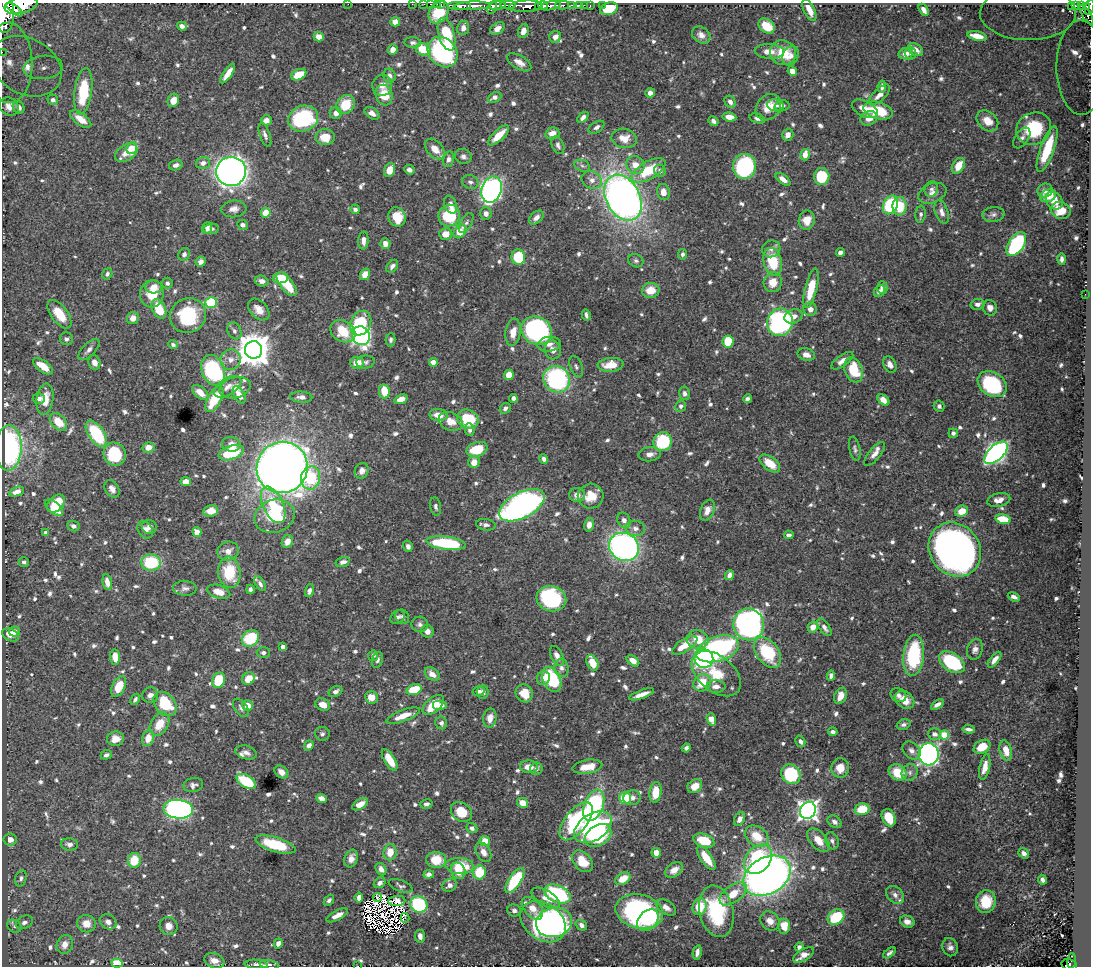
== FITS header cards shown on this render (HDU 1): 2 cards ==
NAXIS1  =                 1089
NAXIS2  =                  964

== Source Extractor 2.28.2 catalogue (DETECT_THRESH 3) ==
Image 1089 x 964 px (HDU 1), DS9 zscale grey, 1 PNG px = 1 image px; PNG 1093 x 968 px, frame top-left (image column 1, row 964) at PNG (2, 3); each listed source drawn as its Kron ellipse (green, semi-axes under 4 px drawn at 4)
Background 0.696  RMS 0.011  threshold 0.0315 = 3 sigma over >= 5 px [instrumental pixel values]
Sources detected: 884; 10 with non-positive FLUX_AUTO (blend fragments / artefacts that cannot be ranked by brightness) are neither listed nor drawn; of the other 874, the 500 brightest by FLUX_AUTO listed and drawn (374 fainter detections omitted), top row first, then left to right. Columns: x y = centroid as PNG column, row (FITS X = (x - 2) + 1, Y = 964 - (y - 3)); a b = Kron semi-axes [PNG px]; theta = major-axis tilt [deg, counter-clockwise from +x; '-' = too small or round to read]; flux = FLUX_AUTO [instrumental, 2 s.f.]
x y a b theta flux
348 4 2 2 - 54
412 4 2 2 - 8.5
424 4 2 2 - 9.1
431 4 3 2 - 20
437 4 2 2 - 12
21 5 17 8 12 3000
441 5 3 2 - 23
498 5 8 3 9 480
508 5 8 3 0 210
543 5 5 3 - 330
562 5 7 3 -1 120
571 5 3 2 - 78
580 5 3 3 - 33
584 5 3 2 - 14
602 5 2 2 - 6.4
1076 5 3 3 - 74
460 6 12 4 0 850
472 6 17 4 3 1600
526 6 17 5 3 2600
538 6 3 3 - 160
551 6 10 3 12 1100
590 6 3 2 - 17
1081 6 4 3 - 77
492 7 7 3 69 520
1072 7 3 3 - 17
1086 7 4 3 - 95
1090 7 8 3 72 200
609 9 9 6 19 20
15 10 10 3 -35 890
809 10 12 5 -65 7.5
924 10 6 4 -57 4.3
439 12 12 9 55 23
4 13 20 10 -88 3900
1028 13 48 27 0 240
1086 15 11 2 -58 49
395 22 5 4 - 5.1
182 26 5 4 - 3
767 26 9 6 -38 16
463 28 7 6 - 3.8
497 28 8 5 34 5
523 31 7 5 73 4.6
447 34 17 8 -75 30
701 35 10 7 -36 4.3
977 36 10 4 -13 9.6
319 37 5 4 - 6.4
555 37 6 6 - 4
413 43 8 5 -5 2.2
393 49 5 5 - 4
423 49 8 6 -27 16
916 50 8 5 -33 6.6
769 51 14 7 -3 7.6
2 52 2 2 - 7.3
443 52 16 13 -47 94
783 53 13 12 - 18
905 54 7 5 11 5.9
911 54 6 5 - 2
790 56 10 8 62 4.5
519 62 13 6 -31 5.4
9 63 40 23 -88 32
26 66 37 28 -29 51
43 67 20 11 6 13
1081 68 47 24 -89 180
792 71 5 4 - 5.9
228 74 11 4 56 9.3
299 75 8 5 25 16
390 76 7 6 - 3
382 85 10 10 - 5.4
882 86 6 4 81 2.9
83 91 23 8 83 37
650 93 5 4 - 4.1
384 95 10 8 -71 16
879 95 13 6 44 5.2
494 97 7 5 25 2.9
53 100 5 5 - 2.9
173 100 7 5 69 7.9
730 102 7 5 -61 3.3
345 105 10 8 54 19
775 105 8 6 -14 2.5
9 106 10 8 -38 5.2
782 106 7 5 15 2.6
19 107 6 5 - 3.7
768 107 14 11 50 12
865 109 14 7 -27 9
878 110 15 8 -15 27
336 113 6 6 - 5
372 113 8 5 -34 4.1
583 117 7 4 45 3.3
729 117 7 4 -8 6.9
757 118 8 4 -15 2.3
869 118 8 7 - 6.3
81 119 12 6 -36 7.6
303 119 15 12 20 72
266 120 5 5 - 4.2
713 121 5 4 - 2.6
987 121 12 9 -42 11
596 127 9 5 33 2.8
1034 129 18 15 28 48
552 133 7 6 - 6.2
265 135 12 5 -71 2.8
499 135 13 5 43 14
788 135 6 5 - 4.8
325 137 9 8 - 13
624 138 13 9 -10 10
1022 138 12 6 55 3.4
558 145 9 6 -67 2.3
132 148 6 5 - 17
435 149 12 7 -48 8.9
1047 149 24 7 70 30
126 153 12 8 32 6.7
805 155 6 4 76 8.3
463 156 8 7 - 2.7
449 159 8 5 80 2.7
203 163 7 6 - 3.8
176 165 7 5 17 3.1
635 165 9 8 - 8.2
582 166 8 6 -21 2
958 166 8 5 60 11
744 167 12 11 - 80
390 170 7 5 69 11
409 170 5 4 - 2.8
649 170 19 9 30 27
231 171 15 14 - 440
660 171 6 5 - 2.1
822 176 8 7 - 30
783 179 8 4 -36 5.3
592 180 10 8 -27 4.9
470 182 8 6 -21 2.5
931 189 8 6 69 2.4
491 190 13 10 69 270
1045 191 8 7 - 3.8
663 192 8 6 -78 6.7
932 193 15 9 22 5.3
1048 196 8 6 19 11
623 198 24 17 -62 450
1054 201 10 7 -48 10
450 205 9 6 -68 4.5
890 205 10 7 64 53
900 206 9 7 88 20
234 209 12 8 6 4.6
355 209 5 4 - 2.8
1061 210 10 8 -18 15
942 212 12 6 -72 4
266 213 5 4 - 17
486 213 6 5 - 4.3
921 214 9 5 84 2.1
993 214 11 7 7 3.2
449 216 11 10 - 37
397 217 10 8 -71 16
536 218 8 5 43 3.7
807 220 9 8 - 9.2
466 223 11 5 59 2.2
243 225 6 5 - 2.5
207 228 6 5 - 2.4
211 229 8 5 8 2.2
460 231 7 5 54 15
446 234 6 6 - 9
363 240 9 5 87 4.5
385 244 5 5 - 5.4
1016 244 13 7 56 84
771 249 9 8 - 3.5
840 252 4 4 - 3.2
184 254 7 5 56 2.2
682 254 5 4 - 2.3
518 257 8 7 - 31
1062 259 5 4 - 2.4
636 261 8 6 -24 2
201 262 5 5 - 2.8
773 262 14 9 -76 26
392 266 7 5 51 2.4
107 274 6 4 57 2
365 274 6 4 57 8.2
280 278 7 5 7 17
262 281 7 5 -14 3.2
773 282 10 9 - 11
167 283 5 5 - 2.1
287 284 14 6 -52 23
154 287 8 6 -5 6.6
882 287 6 5 - 4.3
811 288 20 6 77 23
651 290 9 7 8 12
880 291 6 5 - 3.4
152 294 14 12 82 17
1085 294 2 2 - 9.8
211 303 6 5 - 41
978 304 7 5 13 3.2
990 308 8 7 - 4
159 309 10 6 -63 21
810 309 7 6 - 4.4
259 310 12 8 -46 7.1
59 314 16 8 -54 16
586 315 5 3 - 2.2
188 316 18 17 - 48
794 316 9 6 24 4.9
133 318 6 6 - 5.6
780 322 14 12 68 140
361 323 13 10 62 36
234 331 9 6 -61 2.8
343 331 13 10 -30 25
537 331 16 13 -28 170
513 332 13 7 81 8.3
361 336 9 8 - 230
66 339 6 6 - 2
391 340 7 5 88 2
728 341 6 5 - 23
549 344 12 7 6 4.8
173 345 5 4 - 2
89 350 14 6 45 3.5
254 350 9 8 - 1600
553 350 9 8 - 4.8
806 355 9 6 -15 5.1
231 360 10 10 - 6
842 361 13 5 35 5.4
94 362 7 6 - 5.1
365 362 9 6 5 2
433 362 4 4 - 9.3
357 363 7 6 - 10
611 365 13 7 5 13
890 365 8 6 -61 4.4
43 366 11 5 -36 13
576 367 11 6 -69 2.3
213 370 16 11 -68 96
854 370 13 9 -70 24
509 375 5 5 - 11
557 379 14 12 -45 110
992 384 15 11 -34 64
227 387 15 8 33 6.1
235 388 16 10 16 9.5
384 391 7 5 -82 18
200 393 10 5 -41 7.9
685 393 7 5 -78 2.1
239 395 9 5 -60 6.8
301 397 11 5 -3 3.2
513 398 4 4 - 3.2
39 399 6 5 - 2.4
45 399 16 8 81 11
214 399 14 6 61 30
401 399 7 4 19 7.5
747 399 4 4 - 2.5
883 400 7 4 -42 6.1
681 406 6 5 - 2.2
939 406 5 5 - 2
505 408 6 5 - 2.5
438 415 9 6 -5 8.8
468 419 11 9 -30 34
451 421 12 9 -22 8.5
58 422 10 7 -47 14
470 430 6 4 -84 2.8
953 433 4 4 - 2.5
96 434 15 7 -56 50
662 442 9 9 - 51
231 444 9 7 -10 5.4
148 447 6 5 - 6.9
8 448 22 13 88 120
477 449 11 7 17 21
855 449 12 5 -79 2.3
231 453 13 7 17 34
996 453 14 7 42 290
115 454 12 11 - 43
650 454 11 7 6 4.8
875 454 14 6 51 4.9
544 459 5 4 - 3
474 462 6 5 - 7.5
770 463 12 6 -38 14
282 467 26 25 - 960
362 471 8 7 - 4.3
311 478 11 9 81 32
186 481 5 4 - 5.7
112 489 9 6 -59 4.5
17 492 7 4 19 4.9
577 495 8 7 - 4.9
591 496 13 12 - 14
999 500 12 6 11 5.1
56 503 10 7 43 18
273 505 19 10 -65 25
522 505 25 12 28 280
436 506 9 5 -81 2.2
54 508 11 5 -40 14
707 510 11 6 68 6.1
211 511 7 6 - 8.9
962 511 6 5 - 11
275 516 20 16 18 39
1003 519 8 4 -12 17
624 520 8 6 -66 4.1
486 525 10 5 -9 2.4
589 525 7 5 78 4.6
73 526 6 5 - 2.9
149 527 7 7 - 3.8
635 528 10 7 -12 4.1
145 530 9 7 -60 3.6
46 532 4 4 - 3.5
197 532 5 4 - 8.3
789 535 5 3 - 2.2
287 542 7 5 66 5.9
446 543 20 6 -6 56
408 546 6 5 - 2.5
624 547 15 13 -28 240
955 550 28 25 -51 510
228 551 11 9 14 5.6
24 562 5 5 - 2.1
151 562 10 8 -4 40
343 562 7 5 17 3.1
229 572 15 11 -83 28
730 575 5 4 - 4
107 582 8 4 -80 5.2
260 584 8 4 -59 2.2
185 588 12 7 -1 3.1
250 589 4 4 - 2
309 591 7 4 75 2.6
219 592 12 6 -17 8.4
1014 597 6 4 -24 2.9
551 599 15 12 -15 73
398 617 8 6 41 2.3
402 617 8 6 -51 2.2
420 624 8 7 - 2.6
749 624 16 15 - 280
813 627 5 5 - 6.3
824 627 10 5 -56 3.5
14 631 6 5 - 5.5
427 631 6 6 - 3.7
10 635 9 6 -26 5.9
251 638 9 7 41 35
698 640 11 9 -15 15
685 645 14 6 33 14
283 647 4 4 - 4.9
717 649 22 12 17 160
975 649 10 7 70 3.8
767 652 17 11 -54 41
263 653 6 5 - 2.1
914 655 21 10 84 53
373 656 5 5 - 2.2
557 656 10 6 -65 4.5
115 657 7 5 -85 8.8
704 659 9 9 - 150
377 660 8 5 71 2.3
995 660 9 4 52 4.6
633 661 7 4 -39 6.8
952 662 14 9 -34 59
592 663 8 5 -65 11
561 668 9 7 -83 3.3
432 674 8 5 -39 6.2
716 674 28 17 -39 24
831 676 5 4 - 2.6
543 678 7 6 - 4.3
248 679 7 5 39 11
552 679 13 8 -64 50
219 680 8 6 68 25
702 683 9 8 - 18
119 686 11 6 64 15
716 686 9 6 0 4.9
414 690 8 5 20 20
478 691 6 5 - 2.8
336 692 7 5 28 3.2
483 692 7 5 -90 2.6
524 693 9 8 - 12
642 694 13 4 20 6.4
150 695 8 8 - 4.3
898 695 8 7 - 2.8
841 696 8 6 66 7.5
371 697 6 6 - 7.7
135 699 6 4 60 1.9
905 700 10 8 -38 10
165 704 13 10 -49 33
323 704 8 6 -20 7
937 704 7 4 33 3
247 705 5 5 - 7.1
433 705 13 7 42 21
440 705 7 5 0 4.6
241 708 10 6 -53 2.4
403 716 18 5 21 11
490 718 9 6 79 6.6
711 719 6 4 -71 9.8
441 723 6 6 - 2.4
160 724 13 8 59 14
903 725 7 5 17 2.2
969 729 6 3 -8 2.7
833 732 4 4 - 2.1
322 734 7 7 - 2
934 734 6 6 - 3.6
944 735 5 4 - 31
148 738 8 6 77 9.3
115 739 8 7 - 6.2
800 741 6 4 -57 2.6
309 745 5 4 - 3.5
982 747 9 6 29 13
686 748 4 4 - 2
911 750 10 7 -45 3.4
1006 750 10 6 -75 8
246 752 11 6 -16 3.4
929 754 11 10 - 250
106 755 6 4 21 2.2
390 760 12 5 -59 14
529 767 9 6 -3 8
587 767 15 6 9 11
985 767 13 5 78 7.1
840 768 10 9 - 9.4
536 769 6 6 - 2.2
281 772 7 5 -38 3.8
897 772 9 7 -33 17
910 772 8 7 - 3.1
791 774 10 9 - 55
246 781 11 6 -30 35
193 785 10 7 9 3
695 786 8 6 36 8.2
655 792 10 6 82 14
322 798 5 4 - 5.3
625 798 6 6 - 26
632 798 8 7 - 3.9
523 803 6 5 - 8.5
360 804 9 5 31 7.4
426 804 6 5 - 2.4
594 805 16 9 69 86
178 809 15 9 -6 300
862 809 7 5 14 19
808 810 9 7 61 420
461 812 11 9 -40 18
889 818 9 6 -66 15
739 819 7 5 60 4.5
576 821 23 11 52 89
835 822 7 5 -33 2.8
593 827 20 13 34 130
472 828 6 5 - 2.4
598 836 14 10 33 39
757 836 13 9 -36 16
10 839 6 6 - 5
818 840 14 8 -48 9.9
485 841 5 5 - 8.6
704 841 11 6 -20 23
832 841 9 6 -71 2.6
69 844 8 6 -5 3.4
275 845 21 7 -16 32
390 852 8 6 85 10
483 852 10 7 -61 5.1
656 853 5 4 - 8
1024 853 6 4 -37 3
351 858 9 6 71 4.7
706 858 14 5 -55 15
758 859 16 12 50 83
134 860 7 6 - 19
436 860 10 8 -5 16
583 861 12 8 -47 16
460 866 14 8 -3 21
381 869 7 5 -56 3.3
674 870 10 6 35 6.6
458 871 8 7 - 8.5
479 872 7 6 - 23
429 874 5 4 - 4.2
767 876 25 18 30 500
21 878 8 5 74 2
623 879 8 5 31 11
1042 880 5 4 - 2.5
515 881 14 6 55 55
380 883 6 5 - 2.7
450 885 7 6 - 4
401 886 12 5 -22 2.1
557 894 14 8 -23 82
733 894 15 8 37 12
895 895 10 7 -47 3.8
359 897 5 4 - 3.7
377 897 4 2 - 2.3
546 898 16 7 -30 6.9
329 900 6 4 48 2
397 901 8 5 5 2.5
986 902 11 10 - 19
419 904 9 7 -28 70
666 907 11 6 -33 4.3
700 907 8 7 - 19
532 908 13 8 -48 8.4
514 910 7 6 - 2.4
639 911 24 17 -14 130
716 911 26 17 -78 54
337 915 12 4 28 6.5
836 917 9 7 36 36
405 918 5 3 - 3.8
648 920 12 9 46 20
770 921 10 8 -41 6.6
24 922 9 6 24 2.9
108 922 9 7 -31 4.1
543 922 25 18 -36 170
554 922 18 15 15 96
907 922 7 5 -22 4.3
86 924 9 8 - 7.4
581 925 6 4 -38 2.6
14 926 8 6 -30 2
169 926 9 9 - 5.5
784 926 7 6 - 12
420 936 6 5 - 3.8
278 943 5 4 - 3.5
65 944 10 8 67 5.7
799 947 4 4 - 2.8
950 947 9 7 -71 3.6
697 952 7 4 77 3
890 953 7 3 37 2.1
803 955 12 5 31 7.3
214 961 10 7 -21 5.7
1071 961 7 4 87 50
117 963 6 4 -6 14
256 964 11 4 -4 2.2
269 965 9 4 -8 2.1
1069 965 8 5 -14 80
358 966 2 2 - 49
At the frame edge (FLAGS 8, measured only in part): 15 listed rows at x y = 348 4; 412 4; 424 4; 431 4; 437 4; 21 5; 441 5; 1090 7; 4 13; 1028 13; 2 52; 9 63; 1081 68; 269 965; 358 966
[374 fainter detections neither listed nor drawn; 10 non-positive-flux detections neither listed nor drawn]